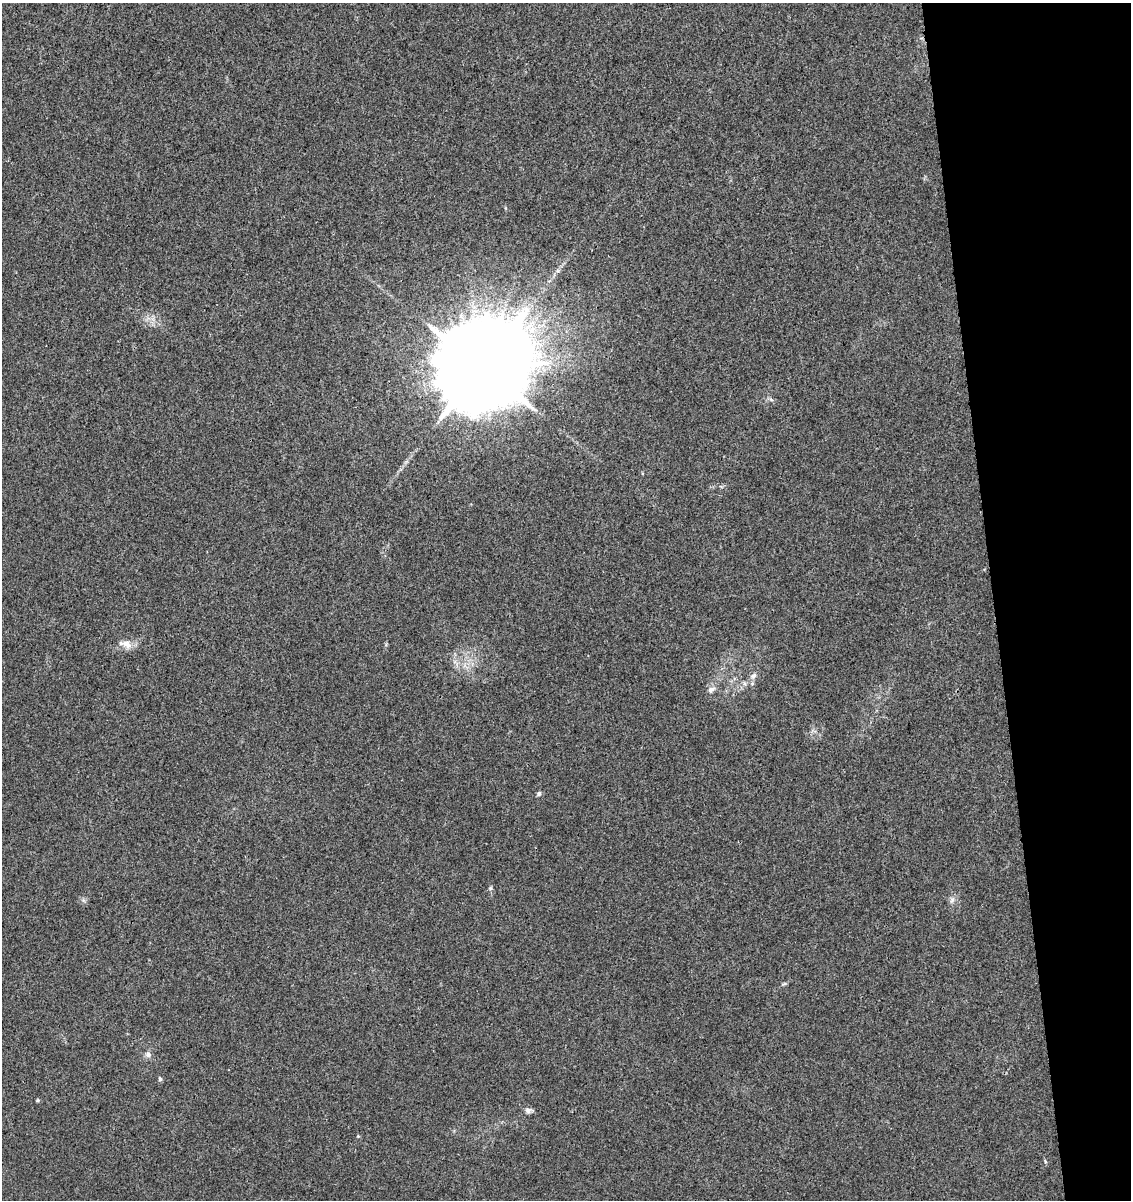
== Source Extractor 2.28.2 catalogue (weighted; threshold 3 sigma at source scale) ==
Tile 12 of 4 x 4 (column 4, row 3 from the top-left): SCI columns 3465-4593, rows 1256-2453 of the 4626 x 4904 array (HDU 1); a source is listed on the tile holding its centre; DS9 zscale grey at full resolution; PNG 1133 x 1202 px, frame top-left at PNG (2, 3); no overlay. Shown black and unused: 12% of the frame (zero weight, under 3 of 4 exposures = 5% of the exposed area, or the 3 px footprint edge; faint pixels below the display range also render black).
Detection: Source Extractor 2.28.2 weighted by HDU 2 'WHT'; one run over the whole footprint, this tile lists its part. Background 0.00448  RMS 0.0026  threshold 0.0118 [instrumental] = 3 sigma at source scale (4.5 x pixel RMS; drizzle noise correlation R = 1.50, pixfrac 1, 0.0396/0.0396 arcsec/px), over >= 5 px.
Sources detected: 14; all 14 listed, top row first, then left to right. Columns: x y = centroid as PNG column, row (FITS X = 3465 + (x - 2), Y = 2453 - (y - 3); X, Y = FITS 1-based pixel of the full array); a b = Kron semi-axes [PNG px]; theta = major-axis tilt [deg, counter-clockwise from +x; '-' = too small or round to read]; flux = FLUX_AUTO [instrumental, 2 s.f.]
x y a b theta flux
482 367 25 23 67 7100
125 644 19 10 -14 2.4
754 675 9 7 44 1
711 690 11 7 32 1.2
539 793 7 5 74 0.5
490 888 6 5 - 0.4
952 900 9 6 64 0.93
784 984 6 4 18 0.38
148 1055 8 7 - 0.99
160 1079 6 5 - 0.43
38 1100 5 4 - 0.32
528 1110 8 7 - 0.91
358 1136 4 4 - 0.24
1045 1161 6 3 -72 0.33